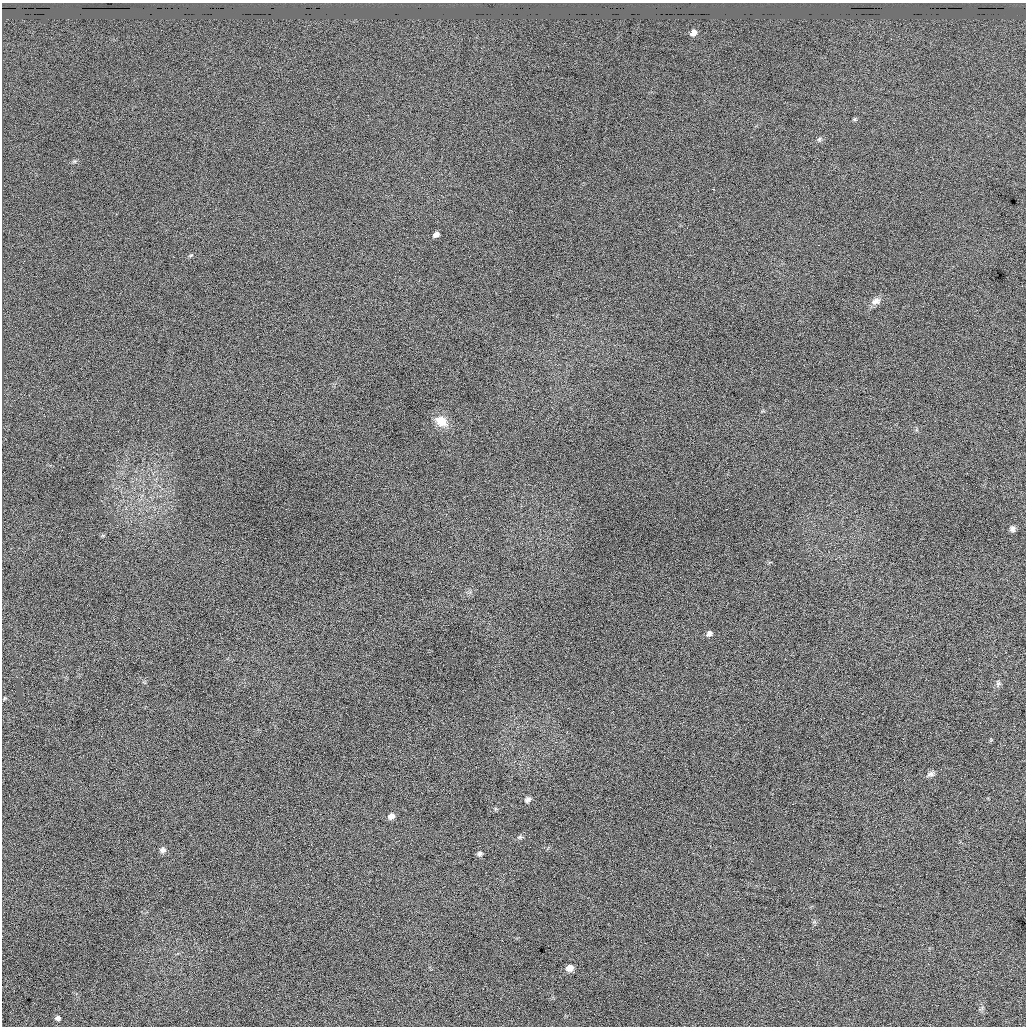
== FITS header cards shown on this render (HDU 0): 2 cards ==
NAXIS1  =                 1024  / Axis length
NAXIS2  =                 1024  / Axis length

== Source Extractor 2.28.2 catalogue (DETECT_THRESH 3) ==
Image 1024 x 1024 px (HDU 0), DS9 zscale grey, 1 PNG px = 1 image px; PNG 1028 x 1028 px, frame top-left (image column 1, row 1024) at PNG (2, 3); no overlay
Background 38600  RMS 12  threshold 34.9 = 3 sigma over >= 5 px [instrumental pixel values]
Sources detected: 20; all 20 listed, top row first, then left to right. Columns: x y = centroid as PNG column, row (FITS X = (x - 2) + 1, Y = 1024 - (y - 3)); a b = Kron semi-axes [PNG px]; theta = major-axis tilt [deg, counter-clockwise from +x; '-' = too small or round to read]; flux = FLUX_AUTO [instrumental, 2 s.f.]
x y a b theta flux
693 32 6 5 - 5900
855 119 5 5 - 1100
819 139 7 5 68 1600
713 189 2 2 - 600
436 234 6 4 27 3300
191 255 6 3 19 990
876 301 14 9 19 4800
441 421 15 11 -27 12000
1012 529 7 7 - 2700
709 633 7 6 - 2600
998 684 8 6 37 2100
5 698 5 5 - 900
931 774 10 6 24 2700
528 799 9 7 43 2700
391 816 7 6 - 4400
520 837 8 5 16 1800
162 850 8 7 - 2600
480 854 6 6 - 2300
570 968 7 6 - 7400
58 1018 6 5 - 2500